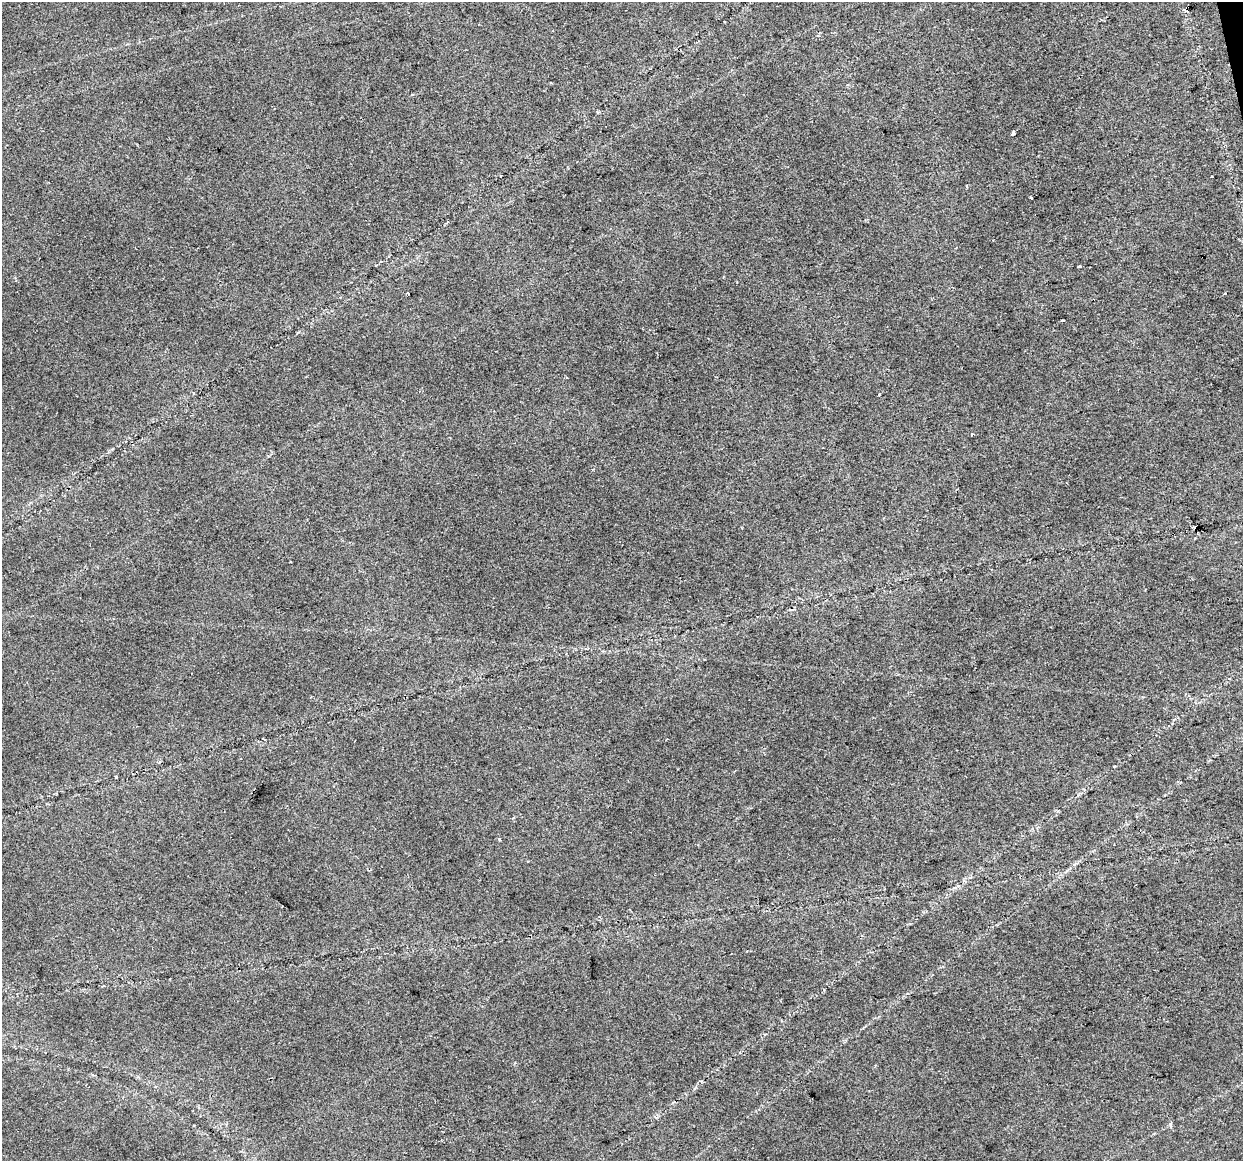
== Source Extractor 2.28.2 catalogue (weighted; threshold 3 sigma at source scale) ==
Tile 10 of 4 x 4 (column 2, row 3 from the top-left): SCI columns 1242-2482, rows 1239-2397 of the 4965 x 4747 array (HDU 1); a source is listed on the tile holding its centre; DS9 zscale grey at full resolution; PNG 1245 x 1163 px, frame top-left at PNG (2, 2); no overlay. Shown black and unused: <1% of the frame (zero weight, under 2 of 3 exposures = <1% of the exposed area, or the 3 px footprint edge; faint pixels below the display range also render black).
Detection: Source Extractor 2.28.2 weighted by HDU 2 'WHT'; one run over the whole footprint, this tile lists its part. Background 0.0253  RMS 0.0084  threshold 0.0378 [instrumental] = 3 sigma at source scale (4.5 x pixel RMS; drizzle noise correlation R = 1.50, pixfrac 1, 0.0396/0.0396 arcsec/px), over >= 5 px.
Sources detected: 8; all 8 listed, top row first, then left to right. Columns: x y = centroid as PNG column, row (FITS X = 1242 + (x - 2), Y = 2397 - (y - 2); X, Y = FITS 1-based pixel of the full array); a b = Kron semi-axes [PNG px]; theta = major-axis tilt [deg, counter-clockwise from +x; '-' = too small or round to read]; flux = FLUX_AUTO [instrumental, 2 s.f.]
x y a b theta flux
1012 134 4 3 - 6
1211 177 3 3 - 1.9
1031 198 3 3 - 2.3
1080 266 4 2 - 0.88
408 293 3 2 - 0.75
1225 293 3 3 - 0.77
116 777 3 3 - 0.91
499 839 3 3 - 3.2